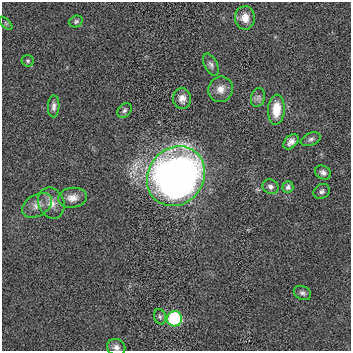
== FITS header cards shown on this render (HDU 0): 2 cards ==
NAXIS1  =                  349
NAXIS2  =                  349

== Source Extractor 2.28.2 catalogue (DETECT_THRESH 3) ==
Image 349 x 349 px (HDU 0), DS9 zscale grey, 1 PNG px = 1 image px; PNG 353 x 353 px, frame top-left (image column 1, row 349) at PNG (2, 2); each listed source drawn as its Kron ellipse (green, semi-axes under 4 px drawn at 4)
Background 0.0513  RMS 1.9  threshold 5.73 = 3 sigma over >= 5 px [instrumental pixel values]
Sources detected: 25; all 25 listed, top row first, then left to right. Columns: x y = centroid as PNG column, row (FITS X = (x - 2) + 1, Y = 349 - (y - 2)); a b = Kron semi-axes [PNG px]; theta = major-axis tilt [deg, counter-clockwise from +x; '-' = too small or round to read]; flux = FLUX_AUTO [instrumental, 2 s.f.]
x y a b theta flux
245 18 11 10 - 1400
76 21 7 5 25 250
6 23 8 3 -45 160
28 61 6 5 - 220
211 65 12 6 -63 450
221 89 13 12 - 1100
258 97 10 7 73 450
182 99 10 9 - 820
54 106 11 5 87 520
276 110 15 8 86 2600
124 111 8 6 45 320
311 139 10 6 22 420
291 142 9 6 45 630
323 173 8 6 -33 480
176 176 31 27 53 87000
270 187 8 7 - 460
288 187 6 5 - 330
322 191 8 7 - 370
72 198 14 10 7 1100
51 203 16 12 -68 1400
37 205 16 10 32 1100
302 293 9 6 -26 390
160 317 8 5 -74 300
175 319 8 7 - 14000
116 347 9 8 - 570
At the frame edge (FLAGS 8, measured only in part): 1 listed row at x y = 116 347